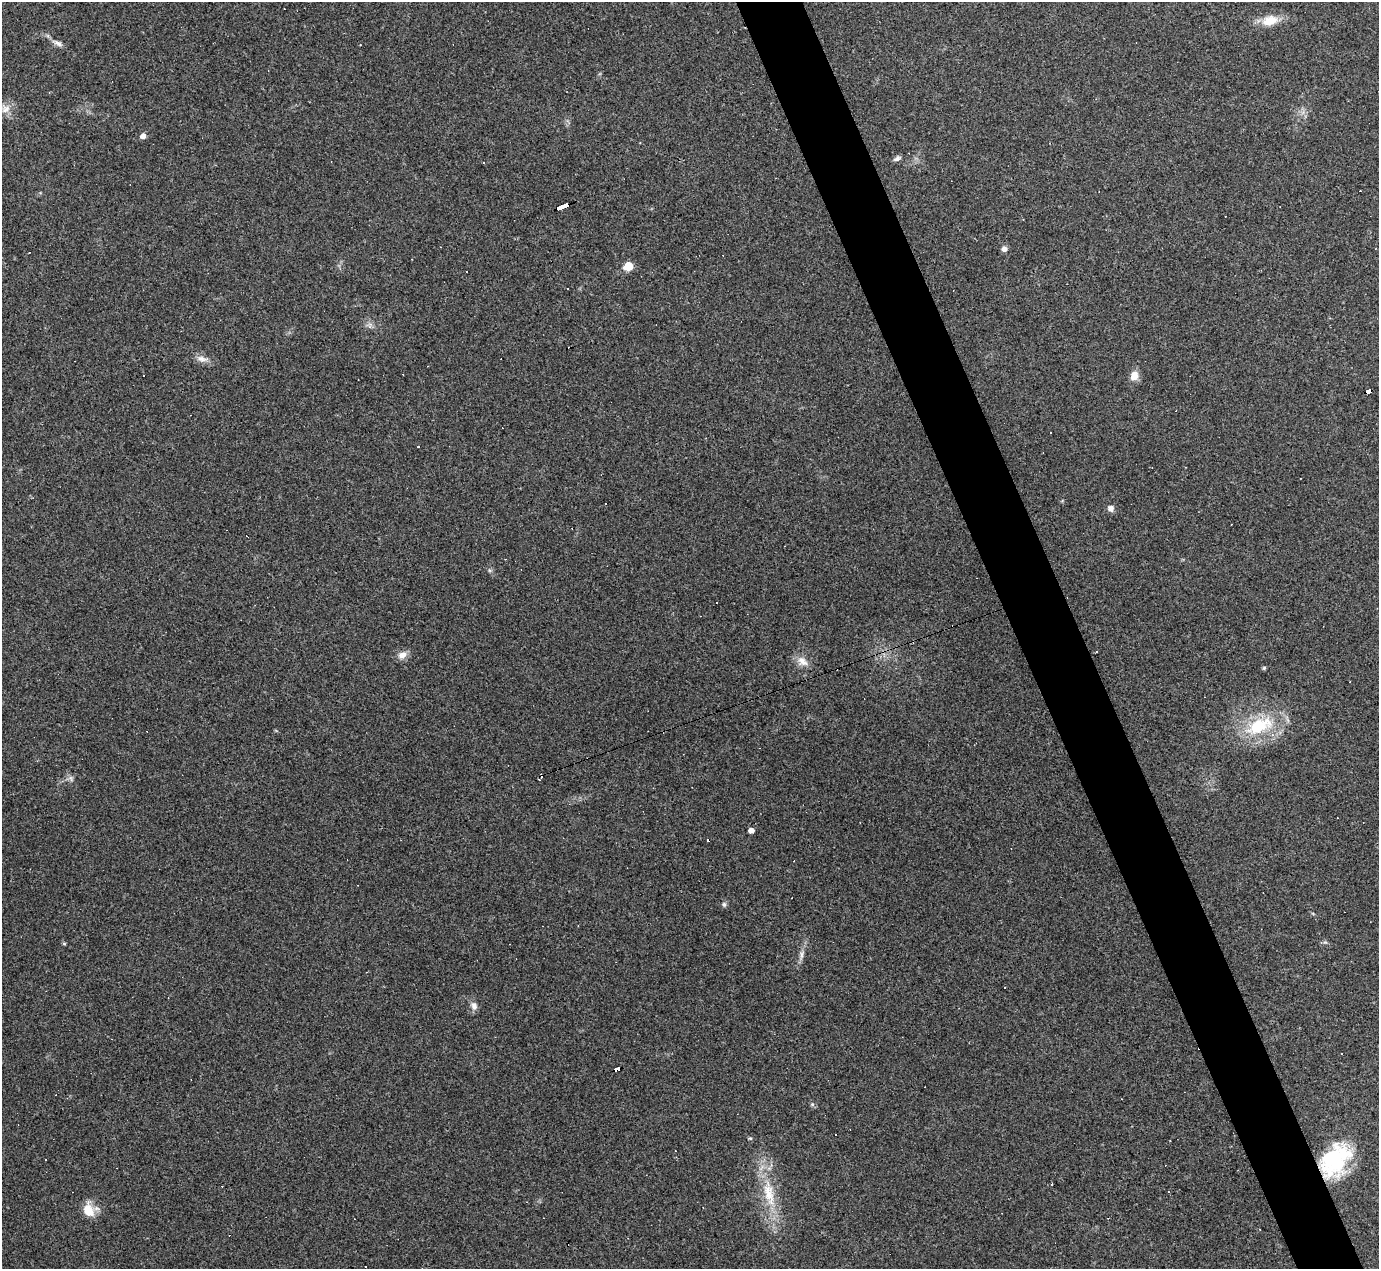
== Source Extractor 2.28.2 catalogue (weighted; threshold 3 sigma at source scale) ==
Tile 6 of 4 x 4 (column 2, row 2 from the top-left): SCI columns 1378-2754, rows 2813-4079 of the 5508 x 5495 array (HDU 1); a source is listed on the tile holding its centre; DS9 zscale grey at full resolution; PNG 1381 x 1271 px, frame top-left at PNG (2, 2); no overlay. Shown black and unused: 5% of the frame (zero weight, under 3 of 4 exposures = <1% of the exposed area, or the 3 px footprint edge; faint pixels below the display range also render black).
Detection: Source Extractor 2.28.2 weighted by HDU 2 'WHT'; one run over the whole footprint, this tile lists its part. Background 0.232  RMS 0.0082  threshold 0.0367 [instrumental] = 3 sigma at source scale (4.5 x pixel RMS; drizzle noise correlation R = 1.50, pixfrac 1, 0.05/0.05 arcsec/px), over >= 5 px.
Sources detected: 57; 21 cosmic-ray / hot-pixel residue — not listed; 1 inside a brighter listed object's ellipse — not listed separately; the other 35 listed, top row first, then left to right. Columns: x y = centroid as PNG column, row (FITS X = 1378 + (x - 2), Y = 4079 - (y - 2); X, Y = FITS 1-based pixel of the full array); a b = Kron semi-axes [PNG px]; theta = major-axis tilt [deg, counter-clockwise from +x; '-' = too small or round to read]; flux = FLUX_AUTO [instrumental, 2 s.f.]
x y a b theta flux
1270 21 19 12 15 14
58 43 16 6 -27 4
5 109 13 11 29 6.7
143 136 6 5 - 4.3
897 159 10 5 20 2.5
562 206 12 3 20 110
1004 249 6 5 - 3.4
628 266 6 5 - 26
467 272 2 2 - 0.67
202 359 16 7 -15 5.4
1134 376 11 8 69 8.1
1368 391 6 3 18 56
1051 433 3 3 - 5.5
419 446 3 3 - 4.9
605 504 3 3 - 30
1111 508 8 7 - 3.5
1096 652 3 3 - 1.8
402 655 13 9 32 5.4
802 661 17 10 -41 7.2
1264 668 5 4 - 1.2
1259 726 41 20 24 46
71 778 9 4 -81 2
751 830 4 4 - 4.8
724 904 7 6 - 1.9
64 943 5 3 - 0.85
801 955 12 4 85 3.1
1005 987 2 2 - 0.72
474 1006 11 8 -62 4
618 1069 6 3 16 58
812 1104 6 5 - 1.4
750 1138 6 4 0 0.91
46 1160 3 3 - 1.3
1336 1160 40 28 61 67
769 1193 44 15 -78 34
88 1210 17 11 -69 14
Overlapping masked pixels (flux is a lower limit): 4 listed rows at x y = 562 206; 1368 391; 618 1069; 1336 1160